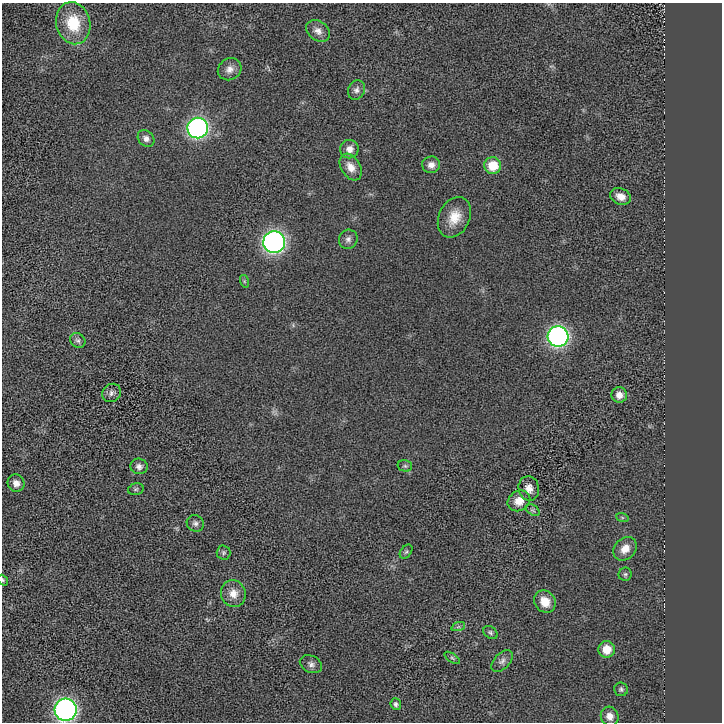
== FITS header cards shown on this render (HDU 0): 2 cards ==
NAXIS1  =                  720
NAXIS2  =                  720

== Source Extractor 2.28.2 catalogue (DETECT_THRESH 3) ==
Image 720 x 720 px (HDU 0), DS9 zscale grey, 1 PNG px = 1 image px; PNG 724 x 724 px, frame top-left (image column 1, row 720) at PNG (2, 3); each listed source drawn as its Kron ellipse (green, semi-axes under 4 px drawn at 4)
Background 12.9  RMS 220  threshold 667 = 3 sigma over >= 5 px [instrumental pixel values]
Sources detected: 45; all 45 listed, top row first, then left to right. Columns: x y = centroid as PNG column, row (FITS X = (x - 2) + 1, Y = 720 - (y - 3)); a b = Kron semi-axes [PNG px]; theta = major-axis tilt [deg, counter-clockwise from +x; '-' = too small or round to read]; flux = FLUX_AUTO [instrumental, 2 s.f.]
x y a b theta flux
73 23 21 17 -76 5.3e+05
318 31 13 9 -37 1.0e+05
230 69 12 10 33 1.0e+05
356 90 10 8 63 6.6e+04
198 128 10 10 - 3.9e+06
146 138 9 7 -46 6.6e+04
349 149 9 9 - 1.0e+05
431 165 9 8 - 9.1e+04
493 166 8 8 - 3.8e+05
351 167 14 9 -59 1.5e+05
621 196 11 8 -23 1.3e+05
454 217 21 15 64 2.9e+05
348 239 10 9 - 6.3e+04
274 242 11 11 - 5.1e+06
244 281 6 4 -72 2.2e+04
558 337 10 10 - 4.3e+06
78 340 8 7 - 4.3e+04
111 393 10 8 39 6.0e+04
619 395 8 7 - 1.4e+05
139 466 9 7 -14 5.9e+04
405 466 7 5 -14 2.7e+04
16 483 9 8 - 8.9e+04
529 488 12 10 -77 1.2e+05
136 489 8 5 16 3.2e+04
519 501 12 10 32 2.0e+05
533 510 8 5 -33 3.0e+04
622 517 6 4 -19 2.1e+04
195 523 9 8 - 5.3e+04
625 549 13 10 45 1.6e+05
406 552 8 5 53 2.9e+04
224 553 7 7 - 3.3e+04
625 574 6 6 - 3.2e+04
3 580 6 4 -50 2.0e+04
233 593 13 12 - 1.6e+05
545 602 12 10 -51 2.3e+05
458 627 7 4 18 2.6e+04
490 632 8 5 -34 3.2e+04
607 649 8 8 - 2.5e+05
452 658 9 3 -33 2.3e+04
502 661 13 8 47 6.7e+04
311 664 12 8 -25 6.3e+04
621 689 7 7 - 3.4e+04
396 704 6 5 - 3.3e+04
66 710 11 11 - 5.2e+06
610 716 10 8 -66 1.0e+05
At the frame edge (FLAGS 8, measured only in part): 2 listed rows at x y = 3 580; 66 710